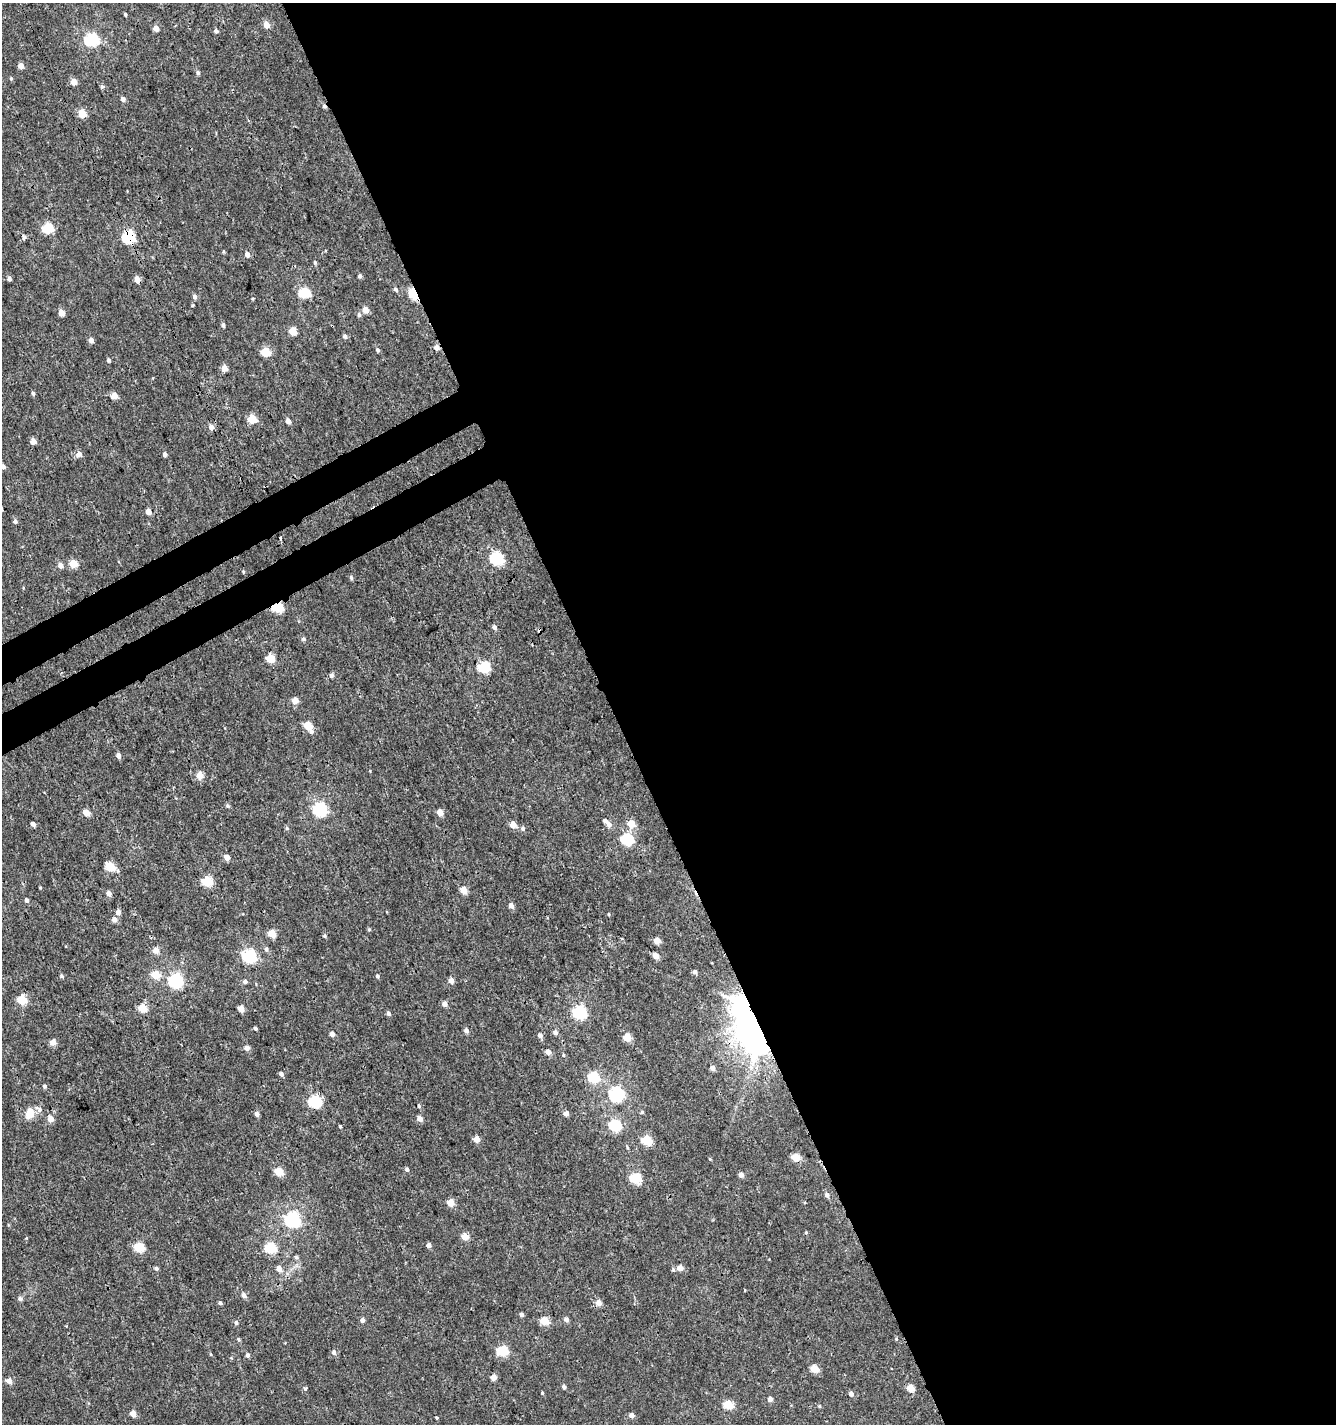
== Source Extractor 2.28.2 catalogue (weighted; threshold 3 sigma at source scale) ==
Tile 8 of 4 x 4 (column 4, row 2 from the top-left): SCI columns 4131-5464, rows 2902-4323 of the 5649 x 5800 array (HDU 1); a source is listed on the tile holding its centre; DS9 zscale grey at full resolution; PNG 1338 x 1426 px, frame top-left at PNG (2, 3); no overlay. Shown black and unused: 56% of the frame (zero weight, under 3 of 4 exposures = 5% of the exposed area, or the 3 px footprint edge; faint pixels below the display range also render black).
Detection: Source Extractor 2.28.2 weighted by HDU 2 'WHT'; one run over the whole footprint, this tile lists its part. Background 0.00116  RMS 0.0019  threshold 0.00838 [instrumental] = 3 sigma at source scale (4.5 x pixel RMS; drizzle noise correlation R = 1.50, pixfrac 1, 0.0396/0.0396 arcsec/px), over >= 5 px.
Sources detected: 191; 3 inside a brighter object's white glare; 4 cosmic-ray / hot-pixel residue — not listed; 2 inside a brighter listed object's ellipse — not listed separately; the other 182 listed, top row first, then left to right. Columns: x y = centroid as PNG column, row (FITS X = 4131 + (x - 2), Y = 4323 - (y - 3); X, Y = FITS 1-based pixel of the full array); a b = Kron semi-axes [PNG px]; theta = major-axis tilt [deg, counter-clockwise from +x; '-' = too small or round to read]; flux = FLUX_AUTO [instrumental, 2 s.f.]
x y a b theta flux
125 14 3 3 - 0.24
266 24 5 5 - 1.9
156 28 5 5 - 1.3
216 31 5 4 - 0.46
91 40 6 6 - 27
21 66 4 4 - 1.3
198 72 5 5 - 0.38
11 78 5 4 - 0.2
74 81 5 4 - 1.9
102 87 6 4 66 0.28
123 99 5 4 - 0.71
82 113 5 5 - 4.2
47 228 5 5 - 12
128 237 6 5 - 23
247 254 6 5 - 0.67
315 262 5 4 - 0.27
360 276 5 4 - 0.33
9 278 5 4 - 0.51
137 279 5 4 - 1.8
395 289 6 4 -46 0.39
304 293 6 5 - 13
414 293 5 4 - 18
195 296 5 4 - 0.56
365 310 5 5 - 1.9
62 313 5 4 - 2.2
359 315 6 5 - 0.38
223 325 5 4 - 0.42
293 331 5 5 - 3.8
345 336 5 5 - 0.5
91 340 4 4 - 1
377 350 5 4 - 0.32
266 352 5 5 - 7.3
109 360 4 4 - 0.39
224 368 4 4 - 2.3
33 393 5 4 - 0.32
114 395 4 4 - 2.8
252 419 5 5 - 7.1
288 421 5 4 - 0.84
211 427 5 5 - 1.1
33 442 4 4 - 1.7
79 454 5 5 - 1.1
165 454 4 4 - 0.57
3 466 5 5 - 0.55
148 511 4 4 - 1.5
15 521 5 5 - 0.44
280 538 4 3 - 0.88
496 559 6 5 - 26
73 563 5 5 - 4.4
60 565 5 4 - 1
243 571 5 3 - 0.18
351 578 6 4 -85 0.35
23 588 4 3 - 0.14
277 607 5 5 - 13
494 627 5 5 - 0.61
303 639 5 5 - 0.37
270 658 5 5 - 4.7
484 668 6 5 - 15
331 675 5 4 - 0.62
295 700 4 4 - 2.3
308 726 5 5 - 5.3
311 732 6 6 - 0.51
118 756 5 4 - 0.84
200 775 5 5 - 2.8
228 806 6 4 -18 0.24
320 809 6 6 - 30
440 812 5 4 - 1.9
86 813 5 4 - 2.6
33 824 4 3 - 0.61
631 824 5 5 - 3.5
513 825 4 4 - 2.5
609 825 7 6 - 0.84
287 828 5 5 - 0.27
523 828 6 5 - 0.46
627 839 6 5 - 18
227 857 5 4 - 1.4
110 867 5 5 - 7
207 881 5 5 - 9.8
463 890 5 4 - 3.3
109 893 5 5 - 1
27 900 5 4 - 0.49
511 906 5 4 - 1.1
118 912 5 4 - 1
608 914 4 3 - 0.17
114 920 5 4 - 1.1
369 930 5 4 - 0.22
272 933 5 4 - 3.4
325 936 5 4 - 0.28
657 941 4 4 - 2.3
266 949 6 5 - 0.45
156 950 5 5 - 1.5
249 956 6 6 - 28
655 956 4 4 - 2
695 972 4 4 - 0.51
155 975 5 5 - 4.6
61 976 5 5 - 0.27
377 976 5 4 - 0.35
175 981 6 6 - 37
451 981 4 4 - 1.5
245 982 5 5 - 0.62
22 1000 5 5 - 6.6
444 1004 5 4 - 1.1
143 1008 5 5 - 5.4
241 1009 4 4 - 2.5
579 1012 6 6 - 29
388 1014 5 4 - 0.51
747 1017 68 29 82 43
255 1028 4 3 - 0.36
466 1031 6 5 - 0.61
555 1032 4 4 - 0.81
332 1034 4 4 - 0.96
540 1035 5 5 - 0.65
627 1037 4 4 - 4.1
53 1042 5 4 - 2
247 1048 5 5 - 0.96
548 1052 5 4 - 1.3
563 1055 5 3 - 0.18
712 1068 5 5 - 0.81
281 1074 5 4 - 0.56
593 1077 6 5 - 12
45 1086 5 5 - 0.35
616 1094 6 6 - 34
315 1102 6 5 - 21
419 1106 5 4 - 0.33
642 1112 4 4 - 0.23
30 1113 15 10 69 2
257 1114 5 4 - 0.59
566 1114 4 4 - 1.2
50 1119 5 5 - 1.8
420 1119 5 4 - 1.1
340 1126 4 3 - 0.18
615 1126 6 5 - 17
477 1139 4 4 - 2.7
646 1140 5 5 - 9
627 1147 5 3 - 0.2
796 1157 5 4 - 4
710 1159 5 3 - 0.17
407 1170 4 4 - 0.41
278 1172 5 4 - 6
741 1175 4 4 - 0.87
635 1178 6 5 - 12
827 1195 6 5 - 0.53
450 1202 5 4 - 3
804 1202 3 3 - 0.18
292 1220 6 6 - 45
806 1233 4 4 - 0.19
464 1237 5 4 - 2.7
26 1238 3 3 - 0.15
428 1245 4 4 - 0.96
139 1247 5 5 - 8.9
270 1248 6 5 - 12
297 1257 6 4 -70 0.24
680 1268 5 5 - 1.7
156 1269 5 4 - 0.42
279 1269 5 5 - 1.3
244 1295 5 5 - 0.88
20 1299 5 5 - 0.56
220 1303 4 4 - 0.4
599 1303 5 5 - 1.4
521 1315 4 4 - 0.51
362 1320 4 4 - 0.86
566 1320 5 4 - 0.79
544 1321 6 5 - 3.9
236 1323 5 5 - 0.41
239 1339 5 4 - 0.27
896 1339 4 3 - 0.16
502 1351 6 5 - 12
334 1352 6 5 - 0.56
247 1355 5 5 - 0.46
814 1369 5 5 - 3.6
493 1377 5 4 - 1.4
9 1381 5 5 - 1.4
564 1387 4 4 - 0.46
305 1388 5 4 - 0.32
910 1388 5 4 - 3.1
542 1393 4 3 - 0.2
851 1394 5 5 - 0.67
770 1399 4 4 - 0.93
728 1405 5 5 - 6
819 1406 4 4 - 0.2
133 1413 4 4 - 2
632 1415 4 4 - 1
437 1418 4 3 - 0.19
Overlapping masked pixels (flux is a lower limit): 5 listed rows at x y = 128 237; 137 279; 414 293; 277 607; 747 1017
Isophote crosses this tile's border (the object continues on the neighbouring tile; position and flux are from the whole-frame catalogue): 1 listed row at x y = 3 466